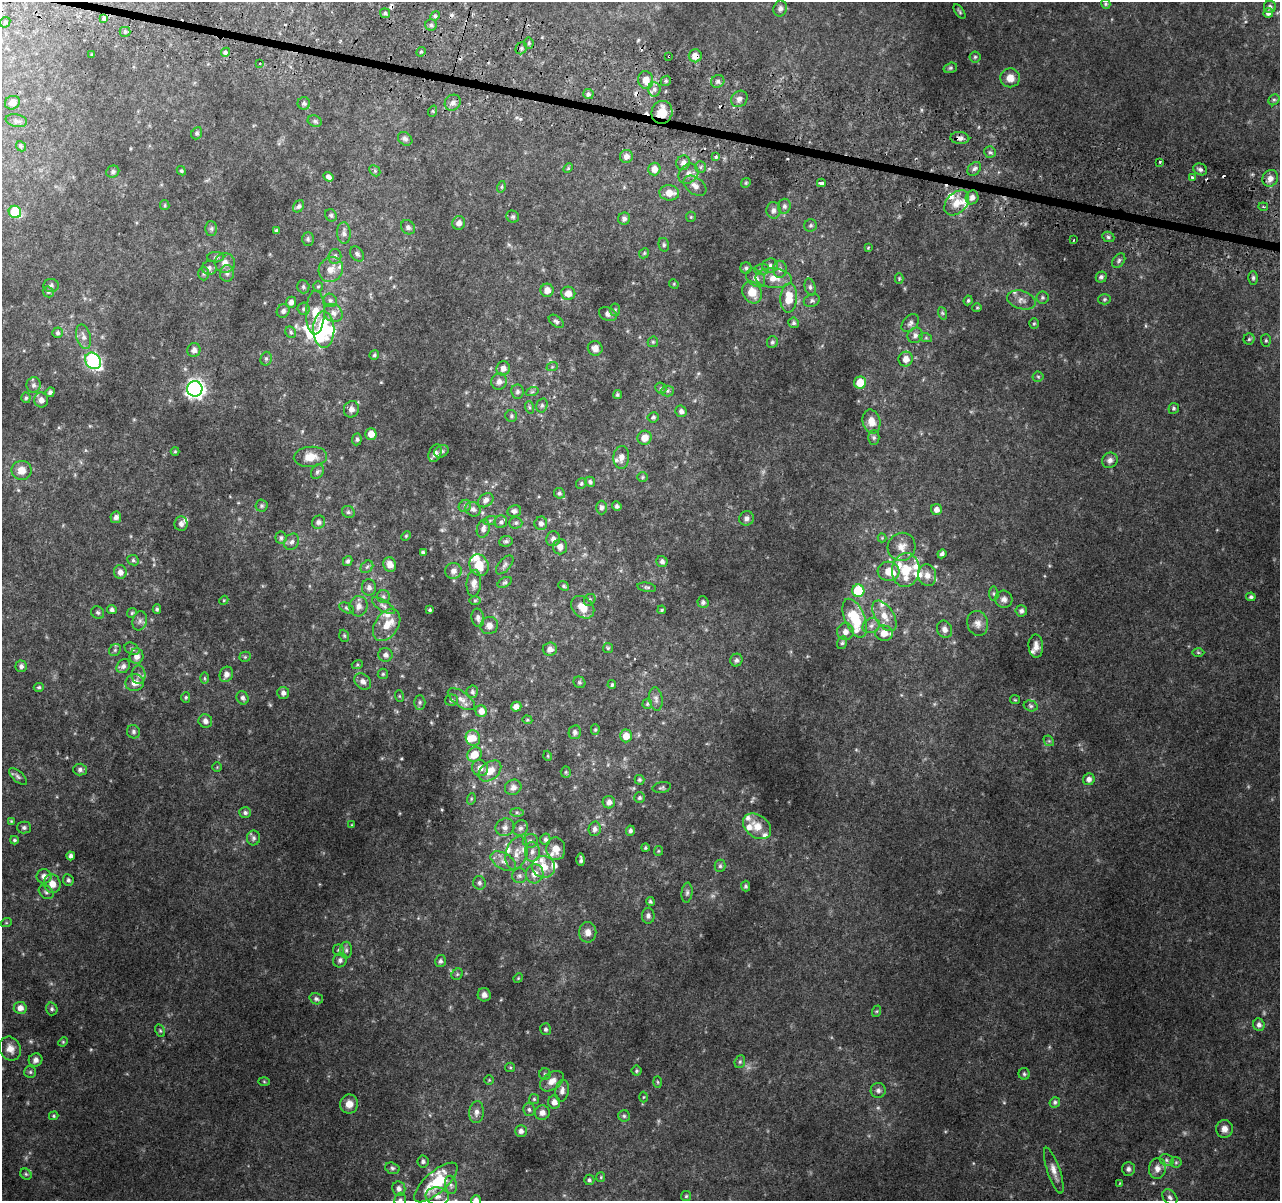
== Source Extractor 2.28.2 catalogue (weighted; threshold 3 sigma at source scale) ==
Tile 11 of 4 x 4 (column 3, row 3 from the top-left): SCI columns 2598-3875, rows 1465-2663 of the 5195 x 5393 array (HDU 1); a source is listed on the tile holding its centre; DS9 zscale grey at full resolution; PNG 1282 x 1203 px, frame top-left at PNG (2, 2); each listed source drawn as its Kron ellipse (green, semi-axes under 4 px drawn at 4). Shown black and unused: <1% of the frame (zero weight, under 2 of 3 exposures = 3% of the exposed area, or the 3 px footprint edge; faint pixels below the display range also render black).
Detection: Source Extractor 2.28.2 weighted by HDU 2 'WHT'; one run over the whole footprint, this tile lists its part. Background 0.0639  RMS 0.0082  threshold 0.0369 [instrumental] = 3 sigma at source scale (4.5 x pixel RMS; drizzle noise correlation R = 1.50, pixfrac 1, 0.0396/0.0396 arcsec/px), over >= 5 px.
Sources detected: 476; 5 too faint to see at this stretch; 4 inside a brighter object's white glare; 13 cosmic-ray / hot-pixel residue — neither listed nor drawn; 32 inside a brighter listed object's ellipse — not listed separately; the other 422 listed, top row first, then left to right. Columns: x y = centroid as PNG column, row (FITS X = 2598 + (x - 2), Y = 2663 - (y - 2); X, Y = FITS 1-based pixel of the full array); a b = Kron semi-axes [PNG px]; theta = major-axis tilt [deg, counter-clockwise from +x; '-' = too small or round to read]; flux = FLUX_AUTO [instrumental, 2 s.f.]
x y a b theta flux
1106 4 5 4 - 1.3
1270 7 6 6 - 2.2
780 8 8 6 70 2.3
959 12 8 3 -56 1.2
385 13 5 5 - 1.3
1268 13 5 4 - 2.9
435 16 5 4 - 1.2
104 19 4 3 - 13
5 22 6 4 45 1.2
431 25 5 5 - 1.4
125 32 5 5 - 1.3
529 43 5 5 - 1.3
521 48 6 5 - 1.8
225 52 5 4 - 1.9
421 52 5 4 - 1.1
92 54 3 2 - 0.75
669 56 3 3 - 2.2
695 56 6 6 - 6.3
975 57 5 5 - 1.2
260 63 4 3 - 0.85
950 68 7 5 15 1.3
1010 78 10 9 - 8
646 80 9 7 -82 8
666 81 5 4 - 1.3
718 81 7 6 - 2.2
654 89 7 6 - 2.7
588 94 5 5 - 1.9
739 99 9 7 43 3.5
1274 100 6 5 - 1.3
12 103 7 6 - 3.8
304 103 6 6 - 2
453 103 8 7 - 3.2
433 111 6 3 71 0.88
662 112 11 10 - 13
16 121 11 6 -10 2.3
315 121 7 5 -22 1.5
197 133 6 5 - 1.6
960 138 9 6 -5 3.1
405 139 8 6 -40 2.2
21 146 5 4 - 1.1
990 152 6 5 - 1.7
626 156 6 6 - 4.5
716 157 3 3 - 2.1
1160 162 3 2 - 1.8
683 163 7 7 - 3.3
700 167 6 5 - 1.5
568 168 5 4 - 0.86
654 169 6 6 - 6.8
974 169 8 5 45 2.4
1200 169 7 5 -24 2
181 171 5 4 - 1.1
375 171 6 4 -46 1.2
113 172 6 6 - 1.9
688 174 11 9 45 4.8
328 177 5 4 - 2.4
1193 177 3 3 - 3.4
1270 178 8 7 - 5
746 183 5 4 - 0.92
821 183 4 3 - 9.7
695 186 13 8 -36 5
501 187 6 4 74 0.98
669 193 10 7 -7 9.5
972 197 7 6 - 3.8
957 203 14 10 45 10
165 205 5 4 - 0.97
299 206 6 5 - 1.8
784 206 7 6 - 2.4
1263 207 5 2 - 0.9
773 210 8 7 - 2.8
15 212 6 6 - 41
331 215 6 5 - 1.4
513 217 6 6 - 1.6
691 217 5 5 - 0.97
624 219 6 6 - 2.2
459 223 7 6 - 3.7
811 225 6 6 - 1.6
408 227 8 6 -43 2.1
211 229 7 6 - 1.6
276 231 4 4 - 1.7
344 233 11 7 -87 3.1
1108 237 6 5 - 1.6
308 239 7 6 - 1.5
1074 240 3 2 - 0.86
664 245 7 5 -78 1.5
868 248 4 4 - 0.71
644 253 5 4 - 1
357 254 8 6 -51 2.3
335 256 7 6 - 2.5
216 257 8 5 2 1.6
1119 261 8 5 53 1.7
225 263 10 10 - 5.3
770 266 8 7 - 2.9
209 268 7 7 - 2.5
746 268 5 5 - 1.5
331 269 13 11 50 7.8
761 269 7 5 2 1.9
780 269 8 7 - 3.4
227 273 8 7 - 2.7
204 274 7 5 89 1.6
1101 277 5 5 - 2
756 278 11 7 -40 3.6
774 278 18 10 -4 10
899 278 5 4 - 0.86
1253 278 7 5 90 1.7
674 284 5 4 - 0.86
51 286 7 6 - 1.9
318 286 5 4 - 0.97
303 287 7 6 - 1.7
810 287 9 5 -76 2
547 290 6 6 - 5.9
48 292 6 5 - 1.1
752 292 11 9 -59 11
568 293 7 6 - 6.1
1042 297 6 6 - 1.6
789 298 14 8 86 15
1104 299 6 5 - 1.3
330 300 7 6 - 1.8
812 300 8 6 23 2.2
968 300 5 3 - 1.1
1021 300 14 9 -16 5.2
291 302 5 5 - 3.2
977 308 5 4 - 0.86
303 309 6 6 - 1.6
615 310 6 5 - 1.4
283 311 7 6 - 2.4
315 312 22 9 89 11
333 313 10 8 -40 4.3
942 313 6 4 -71 1.2
608 314 9 6 -22 2.7
556 321 8 5 -36 2
794 323 5 5 - 1.5
910 323 10 7 47 2.7
1034 323 5 4 - 0.96
324 329 18 10 -89 53
291 332 6 5 - 1.4
57 333 5 5 - 1.6
915 335 8 7 - 2.9
84 337 12 7 -75 4.2
926 338 6 4 -18 1.1
1249 339 5 5 - 1.3
1266 340 6 5 - 1.2
653 342 5 5 - 1.1
772 342 6 5 - 1.6
595 348 7 7 - 5
194 350 7 6 - 3.6
374 355 5 4 - 1.3
266 359 7 5 75 1.6
906 359 7 7 - 5.9
93 361 9 7 -49 100
552 367 6 3 18 0.84
503 368 7 6 - 4.3
1038 377 5 5 - 1.3
499 382 8 7 - 4
860 383 6 6 - 14
33 385 8 7 - 2.6
661 388 6 5 - 1.3
195 389 7 7 - 370
667 391 6 5 - 1.4
50 392 5 4 - 2
517 392 7 6 - 2.3
532 392 6 4 19 1.1
617 395 4 4 - 1.3
26 398 5 4 - 1.2
41 400 7 7 - 4
542 405 7 5 75 1.8
529 407 6 4 -71 1
1174 408 5 5 - 1.5
351 409 8 7 - 3.9
681 411 6 5 - 2.9
511 416 6 6 - 1.4
653 417 5 5 - 1.6
871 421 12 9 -78 8.2
371 434 5 5 - 7.7
645 438 7 7 - 7.1
874 438 7 5 90 1.8
357 439 6 4 84 1.7
175 451 4 4 - 0.86
441 451 8 5 32 1.7
435 453 9 6 69 3.6
310 457 16 10 5 10
621 457 11 8 87 4.8
1110 460 8 7 - 3
21 470 10 9 - 7.8
317 472 8 6 58 2
642 477 5 5 - 1
590 482 5 4 - 1.7
581 484 5 5 - 1.3
559 493 5 5 - 1.6
486 500 8 6 37 3.3
262 506 6 6 - 1.4
465 506 6 5 - 1.6
617 506 5 4 - 1.9
601 508 7 5 89 2.4
473 509 8 7 - 2.7
936 509 5 5 - 4
514 511 7 6 - 2.2
348 512 7 6 - 1.7
116 517 6 5 - 3.2
747 518 7 7 - 2.7
490 520 6 4 20 1.3
318 522 7 6 - 2.7
501 522 6 6 - 1.8
516 523 6 5 - 1.7
541 523 7 6 - 3.1
181 524 7 6 - 2.8
483 529 9 6 76 3.4
406 536 5 4 - 0.91
281 538 6 5 - 1.7
882 538 4 4 - 0.76
553 539 7 7 - 3.4
506 541 7 5 8 1.7
292 542 8 7 - 2.7
560 547 7 7 - 4.4
902 547 14 13 - 8.3
423 552 4 3 - 1.5
942 554 5 4 - 1.9
133 560 6 5 - 1.4
348 561 5 4 - 1.8
662 561 5 5 - 2.4
390 565 7 6 - 6.5
479 565 11 9 -62 14
505 565 11 6 48 2.3
367 567 7 5 43 1.7
906 570 17 13 81 18
453 571 8 8 - 3.8
889 571 11 9 -12 11
120 572 7 6 - 3.8
927 575 11 9 -77 6
505 582 8 4 28 1.4
474 583 13 7 86 4.4
563 586 6 4 -40 1.3
369 587 8 7 - 3.2
647 587 9 4 -11 1.5
858 591 6 6 - 39
994 594 7 4 -83 1.3
383 597 6 6 - 1.9
1251 597 5 4 - 1.6
1004 599 9 8 - 3.9
224 600 5 3 - 0.71
475 600 6 4 1 0.94
590 600 6 5 - 1.3
703 602 6 5 - 1.7
359 606 10 9 - 4.9
383 606 13 5 -32 2.8
583 607 13 9 -43 11
346 608 7 5 -28 1.4
157 609 4 4 - 1.2
112 610 5 4 - 2
430 610 4 3 - 1.1
662 610 4 3 - 0.98
1021 611 6 5 - 2.3
98 613 7 6 - 1.8
132 613 5 4 - 1
884 616 17 9 -57 9.5
478 618 9 6 -80 2.9
855 618 20 10 -67 31
140 621 9 7 75 2.8
978 623 13 10 -73 5.6
387 625 17 11 56 10
489 625 9 8 - 4.3
871 626 9 7 26 3.3
945 629 9 7 -68 3.5
845 632 8 8 - 4.8
884 633 9 7 -5 8.3
344 636 6 4 -70 1.3
842 643 6 5 - 1.5
1036 646 12 7 -86 5.3
608 648 5 5 - 1
132 649 8 5 -28 1.8
550 649 7 6 - 4
115 650 6 5 - 1.4
1198 652 6 4 -1 1.2
385 655 7 7 - 3
137 656 8 7 - 5.1
245 657 5 5 - 1.1
736 660 6 6 - 2.3
357 665 5 3 - 0.95
21 666 5 5 - 2.4
123 666 7 6 - 2.7
226 674 8 6 66 3.9
383 674 5 5 - 1.2
139 675 9 7 89 2.8
205 678 6 4 -89 1
363 681 9 7 -41 3.8
579 682 6 5 - 1.4
135 683 9 8 - 6
612 685 4 3 - 1.1
39 687 5 4 - 1.2
472 692 6 5 - 1.7
283 693 6 6 - 2.9
399 696 6 3 -71 0.84
186 697 5 4 - 1.1
243 698 7 6 - 2
461 699 16 7 -35 5.5
656 699 12 6 -82 2.8
451 700 6 5 - 1.5
1015 700 5 4 - 0.89
420 702 7 5 -89 1.7
647 704 5 5 - 1.2
1031 706 7 5 -16 1.8
516 707 5 5 - 4.6
481 711 6 5 - 5.4
527 720 5 4 - 0.96
205 721 7 6 - 3
595 730 5 4 - 1
133 732 7 6 - 1.8
575 732 7 6 - 2.3
626 736 6 6 - 7.9
473 738 8 7 - 5.9
1049 741 6 4 -42 1.1
474 754 8 7 - 11
548 756 5 3 - 0.65
217 767 4 4 - 0.76
480 768 8 8 - 5.2
80 770 7 6 - 2.3
490 771 13 8 39 9.4
566 772 5 5 - 1.1
18 776 11 5 -42 2
1089 779 6 5 - 3.1
639 780 5 5 - 1.3
513 787 8 7 - 4
662 787 9 5 12 1.7
639 798 5 5 - 1.5
471 799 6 3 73 1
609 802 6 6 - 3.8
517 812 6 4 -1 1.4
245 813 6 5 - 1.9
11 821 4 4 - 0.73
352 825 3 3 - 0.66
757 826 15 11 -36 11
24 827 7 6 - 1.6
505 827 9 8 - 4
520 828 8 7 - 2.8
595 829 7 6 - 2.8
630 831 5 4 - 2
253 838 7 6 - 2.2
545 839 6 5 - 1.8
14 840 4 3 - 1.2
530 841 7 6 - 2.5
645 848 4 4 - 1
556 849 11 9 -84 8.1
658 851 5 4 - 0.85
532 852 10 7 89 4.1
517 853 17 10 74 8
71 856 4 4 - 2.4
581 860 6 3 -90 1.8
503 861 14 8 -30 5.5
720 866 6 5 - 1.7
544 867 11 11 - 11
535 874 9 9 - 6.7
44 876 7 7 - 4.5
519 876 7 7 - 2.6
68 880 6 5 - 1.7
479 883 7 6 - 2.1
52 884 9 8 - 7.4
746 886 5 4 - 1.5
46 892 8 6 -38 1.9
687 893 10 5 84 2.1
650 901 4 4 - 1.3
648 916 8 6 90 2.5
6 923 6 3 18 0.85
588 932 10 8 -89 5.3
338 950 5 5 - 1.2
346 950 8 6 -90 2.1
340 960 7 6 - 2.5
440 961 6 5 - 1.9
457 974 6 5 - 1.2
518 978 5 4 - 0.8
484 995 6 6 - 3.7
316 999 7 5 -18 2
20 1008 6 6 - 5
52 1009 6 6 - 1.7
877 1011 6 4 71 0.98
1259 1025 6 5 - 2.7
546 1029 6 5 - 1.7
160 1031 6 4 -63 1.1
63 1042 5 4 - 0.9
10 1049 12 10 -59 6.9
36 1060 7 6 - 2.9
740 1062 6 5 - 1.4
510 1067 5 4 - 0.97
636 1071 5 5 - 1.2
30 1072 6 6 - 1.4
545 1074 5 5 - 1.5
1024 1074 6 5 - 1.4
489 1080 5 5 - 0.85
552 1081 13 8 35 6.9
264 1082 6 4 -2 0.88
658 1082 6 4 -88 0.84
878 1090 7 7 - 2.8
562 1091 11 6 82 4.1
644 1097 5 3 - 0.67
534 1099 5 5 - 1.1
554 1102 6 6 - 4.6
1055 1102 5 5 - 1.6
349 1104 9 9 - 7
529 1110 6 5 - 1.8
476 1112 11 7 85 4.2
542 1113 7 7 - 4.1
54 1116 5 4 - 0.98
624 1116 6 5 - 1.5
1224 1129 9 8 - 4.9
521 1131 6 6 - 2.6
1167 1160 7 5 -23 1.8
423 1161 6 5 - 1.6
1176 1162 5 5 - 1.3
392 1168 7 5 -16 1.7
1157 1168 11 8 81 4.7
1128 1169 7 6 - 2.5
1054 1171 24 6 -71 6.1
26 1174 6 5 - 1.3
601 1177 5 4 - 0.85
589 1180 5 5 - 1.6
436 1182 27 10 42 26
1120 1183 4 2 - 0.51
451 1185 9 6 -80 2.5
399 1188 7 6 - 3.1
437 1196 12 9 -8 4.8
686 1196 5 5 - 1.1
1170 1197 9 6 -48 2.4
400 1200 7 5 74 1.8
476 1200 5 5 - 2.8
Overlapping masked pixels (flux is a lower limit): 5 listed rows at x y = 104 19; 669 56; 695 56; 662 112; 960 138
Isophote crosses this tile's border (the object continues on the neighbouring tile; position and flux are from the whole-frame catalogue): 2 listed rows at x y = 400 1200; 476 1200